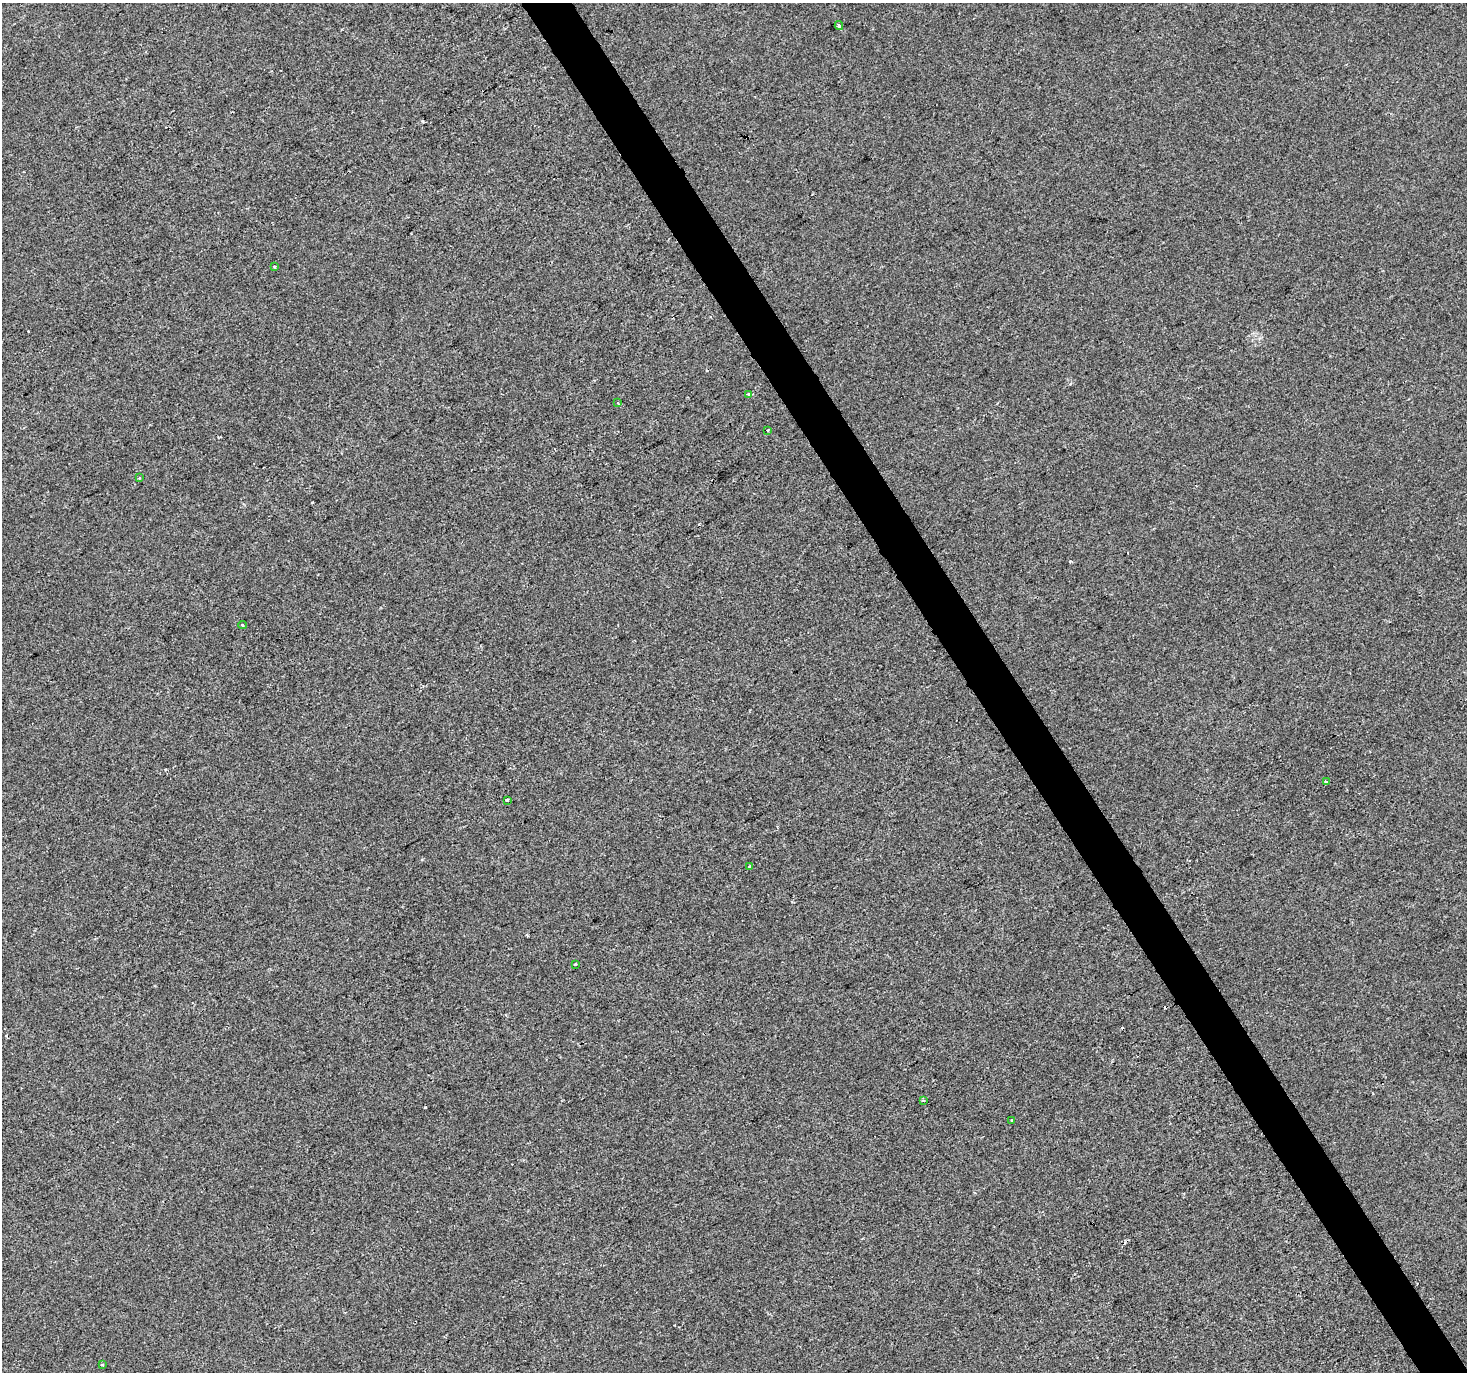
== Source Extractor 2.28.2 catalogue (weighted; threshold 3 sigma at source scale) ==
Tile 6 of 4 x 4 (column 2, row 2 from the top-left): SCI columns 1468-2932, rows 2913-4282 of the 5861 x 5764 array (HDU 1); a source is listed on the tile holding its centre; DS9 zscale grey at full resolution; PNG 1469 x 1374 px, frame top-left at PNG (2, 3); each listed source drawn as its Kron ellipse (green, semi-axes under 4 px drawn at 4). Shown black and unused: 3% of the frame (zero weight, under 2 of 3 exposures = <1% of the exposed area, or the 3 px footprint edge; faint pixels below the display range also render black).
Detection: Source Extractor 2.28.2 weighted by HDU 2 'WHT'; one run over the whole footprint, this tile lists its part. Background -5.51e-04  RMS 0.0041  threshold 0.0185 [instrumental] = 3 sigma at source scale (4.5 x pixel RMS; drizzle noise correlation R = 1.50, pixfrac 1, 0.0396/0.0396 arcsec/px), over >= 5 px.
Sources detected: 19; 5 cosmic-ray / hot-pixel residue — neither listed nor drawn; the other 14 listed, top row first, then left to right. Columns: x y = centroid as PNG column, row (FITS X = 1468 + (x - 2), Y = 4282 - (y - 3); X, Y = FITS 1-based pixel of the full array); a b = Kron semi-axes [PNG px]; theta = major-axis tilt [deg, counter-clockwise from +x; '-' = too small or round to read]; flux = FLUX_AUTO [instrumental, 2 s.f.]
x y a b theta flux
839 26 4 3 - 0.63
274 267 3 2 - 0.56
749 394 3 3 - 2.4
618 403 3 3 - 1.5
767 430 3 3 - 1.8
139 478 3 3 - 0.82
242 625 4 3 - 0.58
1327 781 3 2 - 0.89
507 800 3 3 - 0.82
750 867 4 4 - 4.2
576 964 4 2 - 0.34
923 1100 3 3 - 0.45
1012 1120 3 3 - 0.53
102 1365 3 3 - 0.38
Unlisted compact peaks at least as high as the median listed source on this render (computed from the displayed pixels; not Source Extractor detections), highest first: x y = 1070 561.